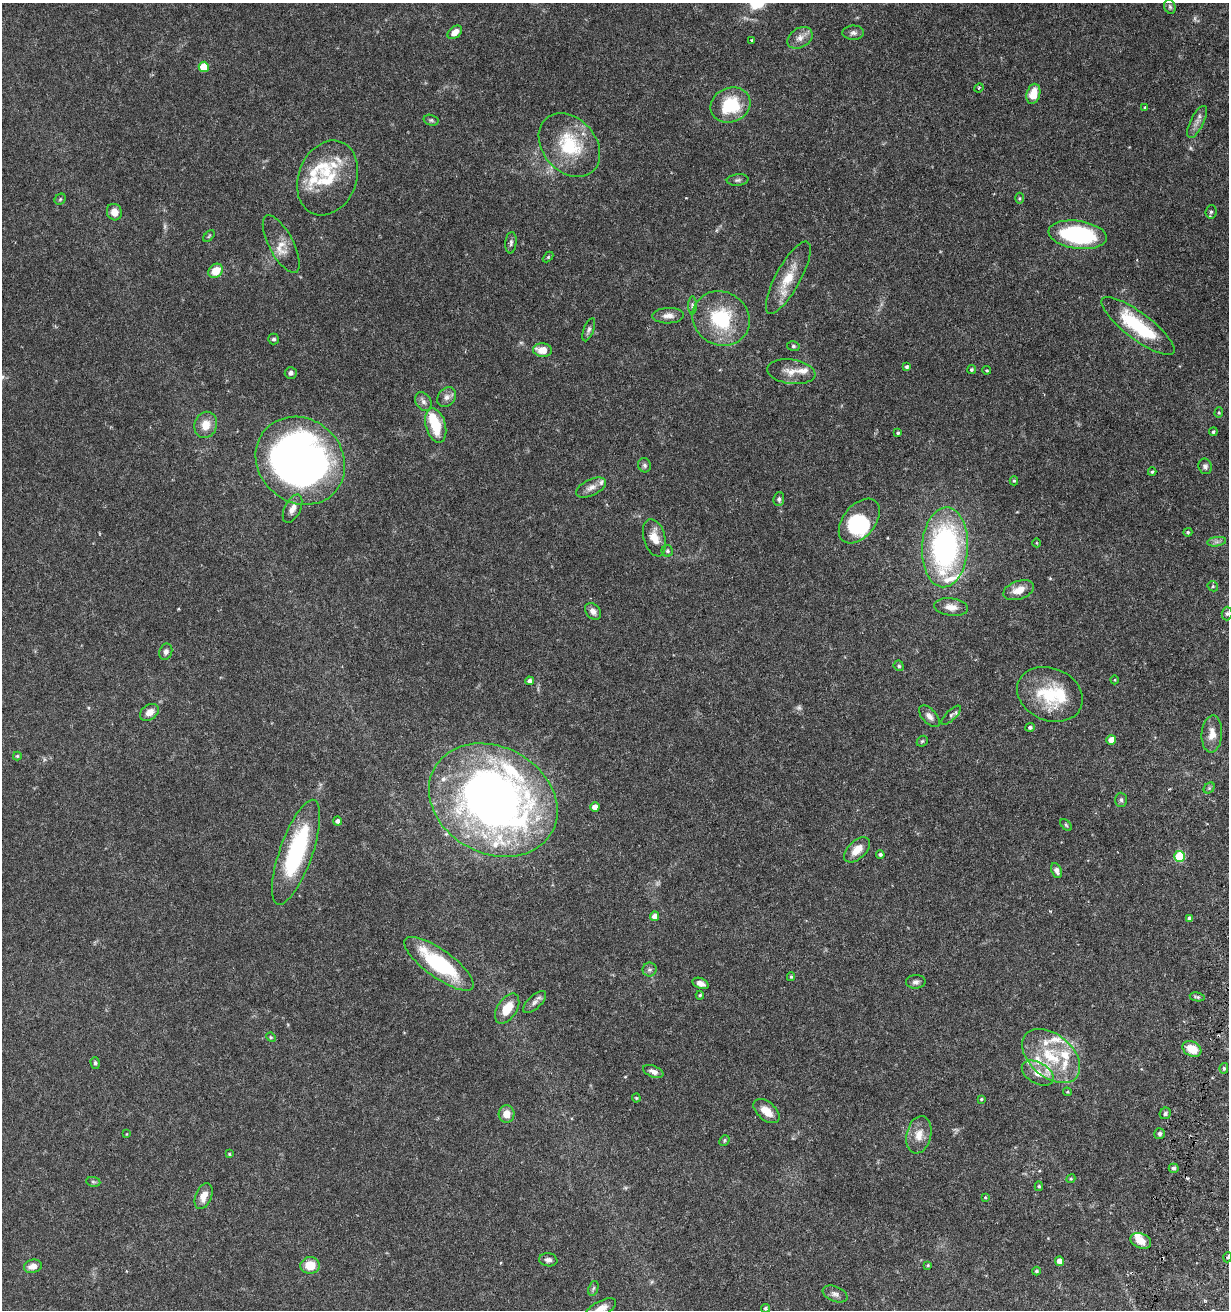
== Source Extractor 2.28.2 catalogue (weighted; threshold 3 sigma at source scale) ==
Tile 6 of 4 x 4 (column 2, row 2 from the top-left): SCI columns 1568-2794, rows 2640-3947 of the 5531 x 5284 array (HDU 1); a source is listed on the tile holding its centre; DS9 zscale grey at full resolution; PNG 1231 x 1312 px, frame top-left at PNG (2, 3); each listed source drawn as its Kron ellipse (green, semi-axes under 4 px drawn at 4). Shown black and unused: <1% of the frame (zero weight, under 5 of 9 exposures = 3% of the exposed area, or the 3 px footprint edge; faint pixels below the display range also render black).
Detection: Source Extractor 2.28.2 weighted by HDU 2 'WHT'; one run over the whole footprint, this tile lists its part. Background 0.0301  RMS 0.0015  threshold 0.00621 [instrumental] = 3 sigma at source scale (4.09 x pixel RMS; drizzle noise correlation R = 1.36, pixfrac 0.8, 0.0396/0.0396 arcsec/px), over >= 5 px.
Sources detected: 162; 6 too faint to see at this stretch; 2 inside a brighter object's white glare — neither listed nor drawn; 17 inside a brighter listed object's ellipse — not listed separately; the other 137 listed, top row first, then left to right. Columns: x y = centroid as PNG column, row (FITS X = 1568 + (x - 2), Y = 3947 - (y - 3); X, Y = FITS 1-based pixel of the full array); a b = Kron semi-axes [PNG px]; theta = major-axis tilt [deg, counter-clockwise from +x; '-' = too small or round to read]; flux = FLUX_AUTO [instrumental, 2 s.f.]
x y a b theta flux
1170 7 7 5 -74 0.29
455 32 8 5 40 1.1
853 33 10 7 2 0.49
800 38 13 9 32 1.1
752 40 3 3 - 0.14
204 67 5 5 - 3.6
979 88 5 4 - 0.16
1033 94 10 6 75 2.5
730 105 20 17 22 6.5
1145 107 4 3 - 0.12
431 120 7 5 -15 0.26
1197 122 17 6 64 0.95
569 145 35 26 -49 7.9
327 178 38 29 68 7
738 180 11 5 6 0.36
1019 198 5 3 - 0.16
60 199 6 5 - 0.2
114 212 8 7 - 1.3
1211 212 6 5 - 0.29
1078 235 29 14 -8 18
209 236 7 4 46 0.17
511 243 11 5 84 0.37
281 244 32 12 -62 2.2
548 257 6 4 45 0.15
216 271 8 6 42 2.4
788 278 40 12 61 3.5
692 305 9 4 -90 0.31
668 316 16 8 1 0.91
721 318 29 26 -30 8.7
1138 326 45 13 -37 9.4
589 330 12 5 69 0.41
274 339 5 5 - 0.27
793 346 6 5 - 0.26
542 350 9 6 -5 1.8
907 367 4 4 - 0.3
971 370 4 4 - 0.24
987 370 4 3 - 0.16
791 372 24 12 -8 1.7
291 373 6 6 - 0.43
447 397 11 8 47 0.7
423 402 10 7 -56 0.59
1219 413 5 4 - 0.19
206 425 13 11 70 2
436 425 17 10 -74 4.6
1213 432 4 4 - 0.21
898 433 4 3 - 0.22
300 461 47 41 -41 83
644 465 7 6 - 0.35
1205 466 8 6 -70 0.38
1152 472 4 3 - 0.18
1014 481 4 4 - 0.19
591 487 16 8 25 0.94
779 499 7 5 83 0.32
292 509 15 8 63 0.98
859 521 26 16 51 9.7
1188 532 4 4 - 0.24
654 538 19 10 -74 1.9
1217 542 9 4 8 0.42
1037 543 4 3 - 0.1
945 547 40 23 87 31
667 551 6 5 - 0.26
1213 586 5 5 - 0.2
1019 590 16 9 20 1.8
951 607 17 9 -8 1.3
593 611 9 7 -51 0.72
1227 614 7 5 88 0.33
166 652 8 6 69 0.46
899 666 5 5 - 0.27
1115 680 4 3 - 0.11
530 681 4 4 - 0.44
1050 694 34 26 -23 7.6
149 712 10 7 35 1.2
951 715 12 5 44 0.4
929 716 13 7 -47 0.73
1030 727 5 4 - 0.29
1212 734 18 10 86 1.6
1111 740 5 5 - 1.1
922 741 6 5 - 0.19
17 756 4 4 - 0.14
1209 788 6 5 - 0.23
493 800 67 53 -28 96
1121 800 7 6 - 0.34
595 807 5 4 - 1
337 821 4 4 - 0.45
1066 825 7 4 -45 0.2
857 850 16 9 44 1.7
296 852 55 16 71 17
880 854 4 4 - 0.33
1180 856 5 5 - 7.6
1056 871 8 5 -68 0.74
655 916 5 4 - 0.91
1189 918 4 4 - 0.49
439 964 41 14 -36 12
650 970 7 7 - 0.38
791 977 4 3 - 0.18
916 982 10 7 2 0.51
700 983 8 5 -22 0.81
700 995 4 4 - 0.21
1197 997 7 4 -10 0.25
535 1002 15 6 43 0.68
507 1009 17 9 57 2.7
271 1037 5 4 - 0.15
1192 1049 10 7 -28 2.5
1051 1056 33 21 -40 7.2
95 1063 6 4 -73 0.26
1224 1068 5 4 - 0.23
653 1072 10 5 -22 0.72
1038 1073 17 10 -29 1.7
1067 1092 4 3 - 0.16
636 1098 4 4 - 0.14
981 1099 4 3 - 0.15
766 1111 15 9 -40 1.9
1165 1113 6 5 - 0.42
507 1114 9 8 - 1.4
127 1134 4 2 - 0.084
1159 1134 5 5 - 0.41
919 1135 19 12 77 1.9
724 1140 5 4 - 0.21
229 1154 4 3 - 0.14
1174 1168 5 4 - 0.38
1071 1179 4 4 - 0.16
93 1182 7 5 -8 0.23
1039 1186 5 4 - 0.19
204 1196 13 8 68 1.4
985 1197 4 3 - 0.15
1141 1241 11 7 -21 1.5
1228 1257 5 3 - 0.18
548 1260 9 6 -8 0.53
1059 1261 4 4 - 0.94
310 1265 9 8 - 2.4
928 1265 4 3 - 0.16
33 1266 9 6 13 1.2
1036 1271 4 4 - 0.25
593 1288 8 4 70 0.27
835 1294 13 7 -23 0.65
765 1308 4 4 - 0.24
601 1309 17 7 28 1.5
Isophote crosses this tile's border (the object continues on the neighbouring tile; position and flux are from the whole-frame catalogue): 1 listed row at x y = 601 1309